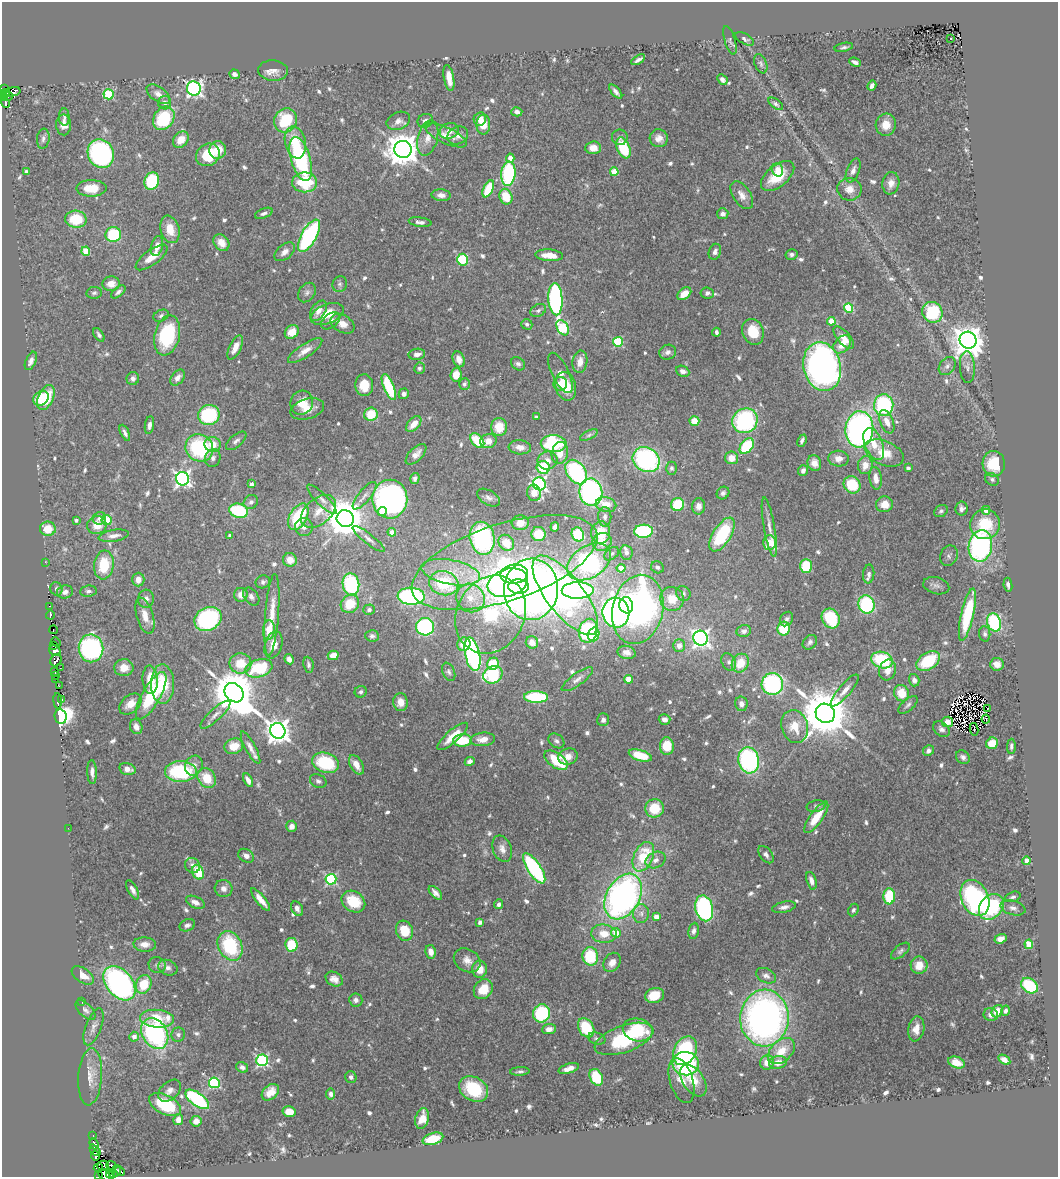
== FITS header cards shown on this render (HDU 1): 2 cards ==
NAXIS1  =                 1056
NAXIS2  =                 1175

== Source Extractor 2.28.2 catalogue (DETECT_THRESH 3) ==
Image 1056 x 1175 px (HDU 1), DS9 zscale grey, 1 PNG px = 1 image px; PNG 1060 x 1179 px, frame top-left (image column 1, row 1175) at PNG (2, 2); each listed source drawn as its Kron ellipse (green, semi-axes under 4 px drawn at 4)
Background 0.754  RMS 0.028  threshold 0.0847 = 3 sigma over >= 5 px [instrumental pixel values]
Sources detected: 713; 3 with non-positive FLUX_AUTO (blend fragments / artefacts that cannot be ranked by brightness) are neither listed nor drawn; of the other 710, the 500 brightest by FLUX_AUTO listed and drawn (210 fainter detections omitted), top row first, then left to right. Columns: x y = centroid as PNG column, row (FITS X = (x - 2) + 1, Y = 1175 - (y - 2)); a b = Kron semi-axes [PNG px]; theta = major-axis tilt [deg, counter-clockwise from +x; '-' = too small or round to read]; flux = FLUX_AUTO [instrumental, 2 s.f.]
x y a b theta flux
950 38 3 3 - 5.2
745 39 10 5 -30 5.4
730 40 15 5 -73 5.7
844 47 9 4 11 4.8
638 60 7 3 32 6
855 62 6 3 -24 7.6
761 64 10 6 -69 4.8
273 71 15 10 -4 15
234 74 5 4 - 7.3
449 78 13 5 -80 24
722 79 5 4 - 7.1
872 86 5 4 - 7.7
4 89 3 2 - 22
194 89 7 7 - 530
13 92 8 4 12 60
616 92 8 3 -49 6.9
5 93 4 2 - 14
109 94 5 5 - 120
158 94 13 7 -35 15
8 96 4 3 - 23
4 98 4 3 - 28
5 103 5 3 - 49
165 103 6 6 - 7.5
776 104 8 4 -36 5.1
517 112 5 4 - 7
64 117 8 5 -87 5.7
164 118 12 10 56 130
480 119 6 6 - 14
286 120 12 11 - 94
398 121 12 8 24 11
425 121 8 6 32 7.7
63 125 10 7 -87 14
483 125 10 7 89 32
886 125 11 10 - 28
449 131 10 7 23 16
446 135 22 8 -25 20
458 136 11 8 29 17
620 137 8 8 - 7.5
428 138 18 10 75 22
659 138 9 9 - 14
43 139 10 6 83 6.9
181 140 9 7 49 25
295 142 16 10 -78 52
593 148 8 6 3 22
623 148 11 6 -67 92
403 149 8 8 - 3600
218 150 9 8 - 31
101 153 15 13 -63 340
208 155 12 10 35 73
510 158 4 4 - 18
301 159 23 9 -74 240
778 170 7 5 -74 12
853 170 12 6 69 10
26 172 4 4 - 6.6
614 172 4 4 - 53
508 174 12 7 83 190
778 176 20 10 40 60
152 181 9 7 71 110
305 182 12 10 -1 96
891 183 11 8 81 14
91 188 15 8 0 37
488 189 9 4 63 73
849 189 12 11 - 22
441 195 9 6 -4 9.9
742 195 15 8 -56 17
506 197 8 6 -68 43
264 213 9 4 22 6.7
723 214 6 5 - 8.5
76 219 11 8 -3 65
420 222 11 4 -8 7.7
170 229 14 9 -74 32
113 235 8 7 - 100
309 236 18 7 61 300
221 243 9 7 -51 20
157 246 10 5 76 17
86 251 4 4 - 67
285 252 12 7 40 12
715 252 8 6 70 7.6
791 254 6 5 - 5.4
549 255 14 6 -4 25
151 257 19 7 36 26
462 260 6 5 - 110
111 284 8 7 - 19
340 284 8 7 - 4.8
118 292 8 4 39 6.1
307 292 11 8 52 8.2
94 293 8 5 8 4.6
707 293 7 5 -8 5.7
684 294 8 5 39 23
555 299 16 7 -87 340
849 308 5 4 - 110
538 310 8 6 30 5
318 311 11 7 58 16
932 312 11 9 -48 110
327 314 17 9 21 41
161 316 8 5 27 4.8
331 321 10 7 37 9.5
831 321 4 4 - 30
342 324 13 8 -32 19
527 324 6 5 - 4.6
563 328 8 5 -60 170
292 332 7 6 - 29
716 332 4 3 - 5.4
753 332 13 10 -70 45
99 335 7 4 -55 5.2
167 335 20 12 77 140
844 337 14 6 -48 20
968 340 8 8 - 3000
618 342 5 5 - 130
842 344 10 7 46 28
235 347 13 6 64 18
305 351 20 6 33 19
668 352 8 7 - 8
417 354 8 5 9 9.8
459 359 8 6 -69 17
31 361 10 5 67 8.9
580 362 11 7 81 19
518 364 7 6 - 5.4
947 366 10 7 50 7.7
822 367 25 18 -76 860
967 367 16 7 -87 9.8
419 368 6 5 - 5
683 371 7 5 -25 8.8
560 373 22 8 -64 17
456 375 7 5 84 26
133 378 7 6 - 7
178 378 9 6 51 11
464 384 6 5 - 4.6
560 384 7 6 - 19
364 385 11 9 -87 35
566 386 14 10 -75 51
389 387 14 5 -68 110
404 394 5 5 - 7.9
41 398 8 6 33 52
46 398 13 7 64 69
302 403 12 11 - 31
884 405 11 9 84 190
307 409 17 10 16 27
371 414 7 6 - 52
209 415 11 10 - 130
536 417 4 3 - 4.9
694 421 5 5 - 37
745 421 13 12 - 240
887 422 12 6 -68 17
414 424 9 5 48 23
149 425 9 4 81 8.4
499 427 9 8 - 38
859 429 18 14 84 620
125 433 9 4 -65 6.4
589 435 10 4 27 4.6
236 441 12 6 41 6.9
477 441 8 5 -48 67
488 441 8 7 - 18
802 441 6 3 66 5.8
554 444 13 8 -2 190
874 444 17 9 -68 28
213 445 8 7 - 28
747 446 9 6 51 110
520 447 11 7 -5 14
199 448 14 13 - 170
560 453 11 8 80 22
884 453 20 12 -23 42
416 454 13 6 45 14
213 458 9 7 68 8.8
731 458 6 6 - 21
838 459 10 8 -4 15
646 460 14 12 -30 310
547 461 10 9 - 15
814 463 8 6 -69 17
994 464 13 11 -87 62
865 465 9 7 82 19
543 467 7 6 - 77
671 468 6 5 - 5.2
908 468 4 3 - 9
803 471 5 5 - 7.4
576 472 13 9 -55 220
415 478 5 4 - 5.7
876 478 11 6 -82 15
182 479 7 6 - 640
992 479 7 6 - 4.9
251 484 4 3 - 9
539 484 6 6 - 420
852 485 9 8 - 73
591 492 14 11 -83 330
534 493 8 7 - 16
723 493 7 6 - 5.7
365 496 17 6 51 11
489 498 12 7 -31 7.9
322 499 20 5 -45 12
390 499 19 17 89 570
251 502 7 6 - 7
678 504 7 6 - 88
884 504 8 8 - 27
606 505 10 7 -14 27
699 506 8 6 86 13
961 509 7 6 - 7.9
986 510 4 4 - 17
239 511 9 7 -13 140
319 511 20 13 41 31
941 511 7 5 35 4.7
382 512 4 4 - 28
298 517 14 8 61 120
605 517 10 6 -89 8.4
99 518 7 6 - 7.3
345 519 9 8 - 6100
76 520 3 3 - 5.3
107 520 5 5 - 83
520 523 8 7 - 24
985 524 15 14 - 73
97 525 10 9 - 28
304 527 9 8 - 9.4
555 527 5 4 - 9.6
769 527 30 5 -80 17
48 529 8 7 - 38
643 531 9 6 2 190
392 532 4 4 - 18
601 533 11 9 84 52
538 534 7 7 - 52
578 534 7 6 - 94
722 534 19 9 58 130
230 535 4 3 - 5.4
114 536 15 5 9 13
482 538 17 12 -78 270
369 539 20 5 -38 10
602 542 10 9 - 28
506 543 9 7 -49 42
769 543 7 6 - 55
980 546 16 11 81 410
626 553 7 6 - 7.9
612 554 8 5 38 5.1
949 556 10 8 67 7
290 560 7 6 - 21
45 562 2 2 - 21
504 562 97 38 18 460
589 562 24 15 33 400
104 565 14 10 83 65
806 566 7 6 - 73
657 567 7 5 -37 5.1
621 568 4 4 - 31
451 572 30 12 -11 58
514 574 13 9 6 140
869 574 9 5 86 7
138 580 7 6 - 14
263 582 7 6 - 5.5
444 583 15 12 -15 120
508 583 20 13 18 460
351 584 11 8 -82 170
1008 585 7 4 -83 6.6
936 586 13 8 -15 9.8
518 587 10 7 -2 200
56 589 7 6 - 6.1
531 589 31 27 85 1200
578 590 16 8 1 250
88 591 8 5 7 5.2
65 592 8 6 13 9.7
683 593 8 6 -52 5.1
241 595 7 6 - 16
565 595 48 18 -52 720
411 596 13 8 -3 280
251 597 10 7 -52 8.1
470 598 15 13 -44 34
146 599 9 8 - 10
672 599 12 11 - 35
350 604 10 8 44 51
867 604 9 8 - 160
626 605 8 7 - 95
49 606 3 2 - 24
638 609 35 25 77 670
369 610 6 5 - 5.6
616 613 15 13 -81 540
491 614 40 34 61 280
50 615 4 3 - 80
272 615 41 7 85 42
967 615 26 6 77 140
145 616 19 8 -73 22
831 618 10 8 -61 110
208 619 14 11 29 240
786 619 8 6 55 6
994 622 9 6 -73 210
425 627 9 9 - 210
784 629 7 6 - 64
53 630 4 2 - 21
269 630 10 6 84 37
588 631 12 9 77 200
744 631 7 6 - 7.6
594 634 7 5 71 62
985 634 7 5 -84 7.1
372 636 7 5 -3 5.4
701 638 7 7 - 680
56 642 5 2 - 49
532 642 6 6 - 14
810 642 8 6 47 5.8
464 644 7 6 - 27
53 645 3 3 - 19
273 645 14 8 72 19
679 646 6 6 - 15
91 648 14 12 -82 320
55 651 6 5 - 180
627 652 9 6 -11 10
472 654 17 7 -78 340
333 655 5 4 - 16
289 659 5 4 - 9.8
56 660 6 5 - 140
882 660 11 8 -17 120
928 661 13 8 34 100
729 662 9 6 -63 7.1
240 663 11 10 - 42
740 663 10 8 58 42
493 664 6 5 - 52
997 664 6 6 - 19
308 665 8 5 -81 5
60 668 3 2 - 5
124 668 9 8 - 19
259 668 14 8 18 100
888 670 10 8 74 22
55 671 3 2 - 7.2
449 672 9 6 -67 5
493 675 10 8 32 150
55 676 3 3 - 39
56 679 4 3 - 75
577 679 19 6 36 11
628 679 4 4 - 41
150 680 14 7 -86 31
914 680 6 5 - 8.5
162 684 20 11 -89 66
772 684 11 10 - 270
59 686 3 2 - 5.1
845 690 20 6 49 15
361 692 6 5 - 4.6
234 693 10 8 -51 9000
902 693 8 7 - 42
151 696 26 9 61 120
536 697 12 6 -1 150
61 699 4 2 - 4.9
58 701 7 3 -85 71
401 702 9 7 -86 17
130 704 13 8 41 20
741 704 7 6 - 9.6
908 705 12 5 41 5.7
987 708 2 2 - 330
825 713 10 9 - 11000
215 715 19 6 43 12
61 717 7 6 - 3700
664 719 6 5 - 10
986 719 4 3 - 9.1
603 720 6 6 - 7
947 722 5 5 - 11
795 726 17 13 -74 39
136 727 8 6 -66 11
941 729 9 6 -39 8.3
974 729 6 2 -79 5
278 731 8 7 - 1800
453 736 19 6 41 32
483 739 12 7 5 18
462 740 9 6 4 59
556 741 9 6 -38 6.5
992 743 6 5 - 33
234 746 9 7 16 30
667 746 9 7 89 42
1011 746 7 4 88 5.4
250 748 18 5 -62 13
928 751 6 5 - 6.8
640 755 12 5 -16 57
568 757 10 8 18 16
963 757 7 6 - 6.5
556 760 13 7 -35 76
749 760 13 10 -78 270
470 761 5 4 - 7
326 763 14 10 -19 110
356 765 11 6 -58 19
194 766 10 9 - 10
127 769 8 5 -15 13
92 772 12 5 -88 8.9
181 772 16 10 0 160
207 778 11 8 -54 43
248 780 7 4 -63 12
318 781 9 6 -25 6.1
816 806 9 5 11 4.9
655 808 9 9 - 57
816 817 19 6 55 45
292 826 6 5 - 14
68 828 2 2 - 41
502 849 14 9 -69 13
766 855 10 6 -52 7.9
246 856 8 6 -34 11
643 857 16 9 65 83
656 860 10 8 25 12
1027 861 4 4 - 32
192 865 8 7 - 10
534 868 17 6 -56 270
198 872 7 5 -67 51
331 879 5 5 - 230
811 881 9 5 -72 10
224 889 9 8 - 12
133 890 10 4 -63 8.5
435 893 8 4 -46 8.4
623 896 24 16 60 770
889 896 8 6 88 88
1013 897 8 5 17 5.1
975 898 19 13 -65 330
261 900 14 4 -51 19
195 902 10 5 -25 12
353 902 12 10 -35 58
499 904 5 4 - 5.9
784 907 12 5 12 8.9
991 907 14 11 48 190
704 908 13 8 -77 300
1013 908 13 7 -15 10
297 909 8 5 -59 9.2
853 910 6 5 - 4.8
641 914 9 8 - 10
656 917 4 4 - 25
480 922 4 4 - 4.9
187 925 8 6 20 7.2
404 931 10 8 -71 43
693 931 8 5 81 7.4
616 933 5 4 - 40
604 934 13 9 -4 30
1001 939 6 4 19 14
145 944 11 7 -3 16
1029 944 4 4 - 71
291 945 7 6 - 63
230 946 15 11 -63 140
900 951 11 5 39 5.5
431 952 7 5 -80 15
590 956 9 8 - 92
467 960 14 11 -32 17
612 962 10 8 57 15
157 965 9 7 -26 6.6
919 965 9 8 - 30
168 968 10 7 -21 9.8
480 969 8 7 - 24
83 975 12 7 -34 20
766 976 10 7 -25 8.4
334 979 9 7 -29 13
119 983 19 13 -50 490
144 984 9 7 65 55
1029 986 9 7 -38 98
483 989 10 8 50 38
655 995 9 7 17 43
356 1000 6 6 - 6.6
82 1002 2 2 - 11
85 1010 12 6 -45 7.5
997 1011 6 5 - 22
1005 1011 5 4 - 5.5
541 1013 9 8 - 110
991 1015 7 6 - 9.7
764 1018 28 24 87 890
157 1019 17 9 -5 80
94 1027 19 7 69 13
586 1028 10 7 -59 74
549 1029 7 5 5 14
916 1029 12 8 79 18
638 1030 15 11 -13 82
155 1033 16 12 -59 320
178 1035 7 7 - 6.5
134 1037 5 4 - 13
597 1038 9 6 -16 5.3
624 1039 31 13 20 150
685 1051 15 11 62 210
781 1051 16 10 42 40
262 1060 6 6 - 290
1004 1060 6 4 -33 11
767 1062 7 7 - 25
778 1062 9 6 14 22
956 1062 8 5 -19 21
686 1064 13 12 - 220
242 1067 6 5 - 7.1
569 1068 10 4 18 12
520 1071 10 4 4 5
90 1077 28 12 86 29
351 1077 6 5 - 7.7
596 1077 9 6 -61 86
681 1081 23 11 -72 25
693 1081 18 10 -56 40
214 1083 5 5 - 190
474 1089 15 11 -31 100
170 1091 13 9 44 13
270 1092 10 7 41 22
331 1094 5 4 - 6.6
197 1099 14 6 -36 200
165 1105 17 9 -27 100
289 1112 6 5 - 31
422 1119 10 6 76 28
178 1120 5 5 - 12
196 1121 5 5 - 13
93 1136 3 2 - 11
433 1139 11 6 17 63
94 1144 6 3 -67 99
95 1150 7 3 -48 140
95 1156 5 3 - 120
111 1165 5 3 - 45
103 1166 5 5 - 41
98 1168 5 2 - 35
116 1171 6 3 75 120
120 1171 5 2 - 59
111 1174 4 4 - 120
114 1174 4 2 - 120
104 1175 7 4 -44 130
98 1176 3 2 - 56
At the frame edge (FLAGS 8, measured only in part): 2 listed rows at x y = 104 1175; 98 1176
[210 fainter detections neither listed nor drawn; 3 non-positive-flux detections neither listed nor drawn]